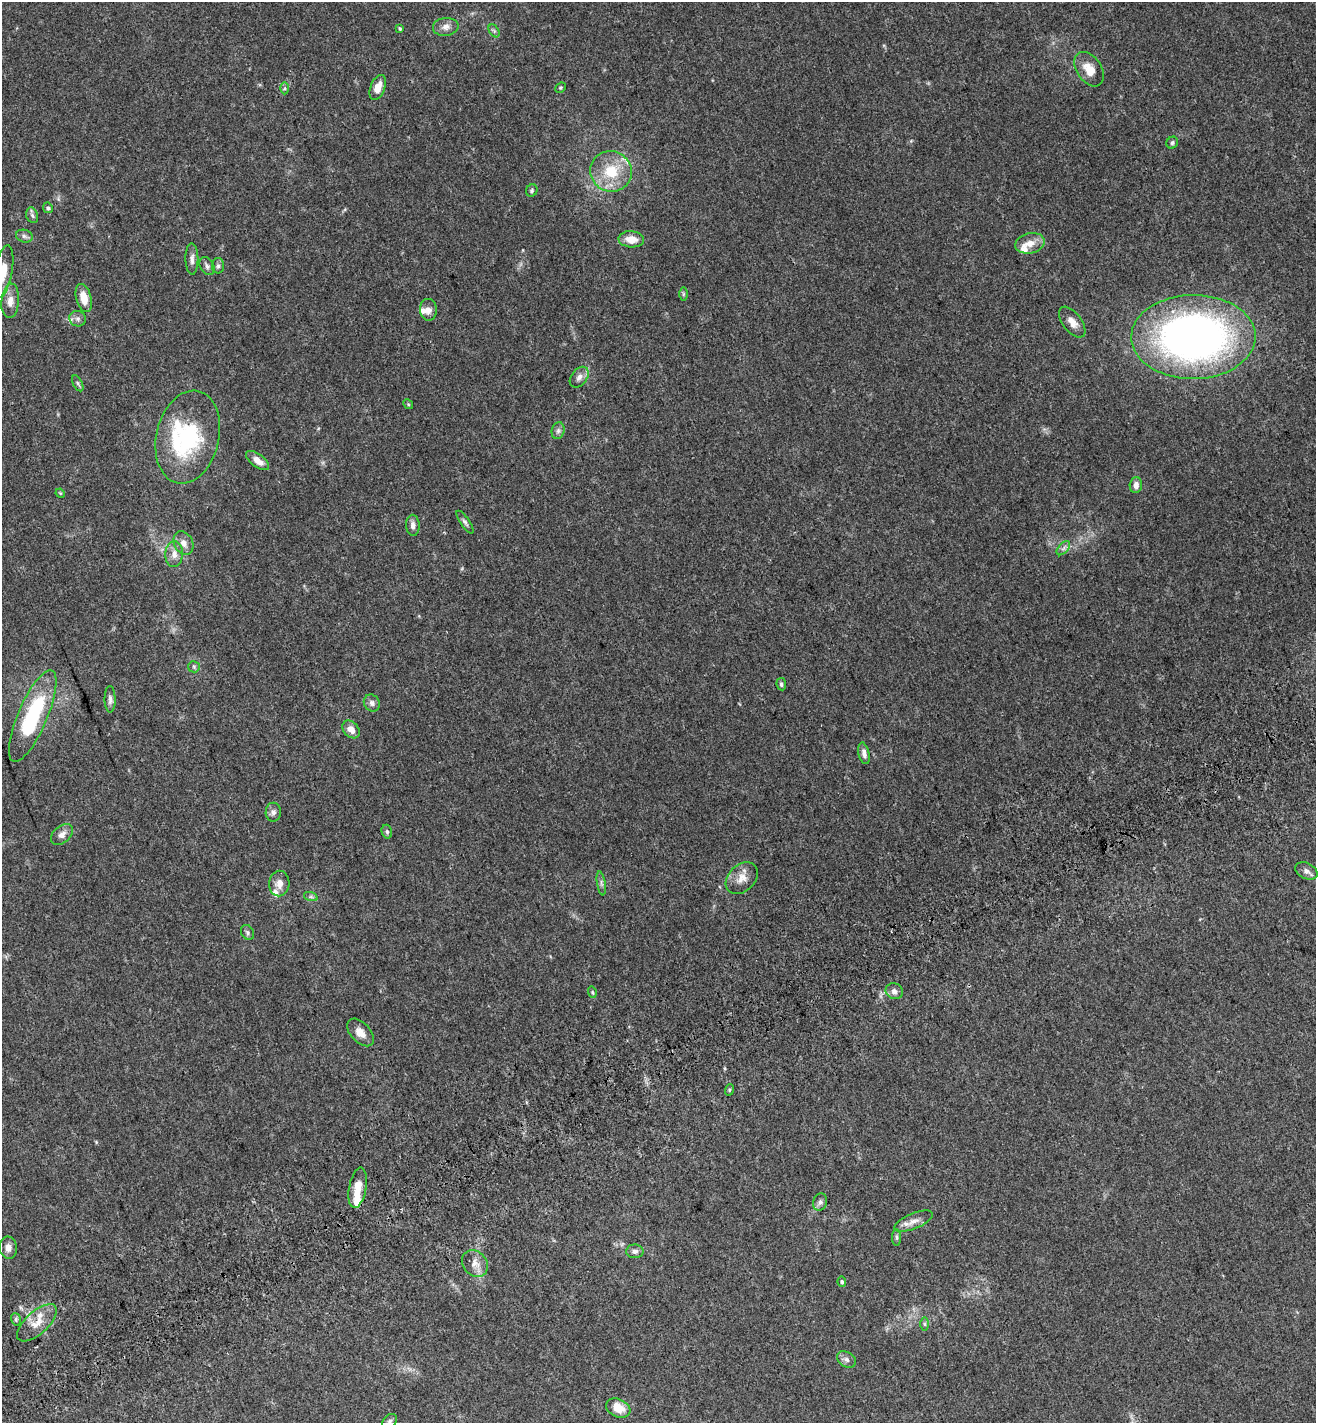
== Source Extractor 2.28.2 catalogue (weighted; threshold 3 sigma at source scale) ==
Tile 7 of 4 x 4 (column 3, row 2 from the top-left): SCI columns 2897-4210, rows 2933-4353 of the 5737 x 5870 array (HDU 1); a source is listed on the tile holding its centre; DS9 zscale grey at full resolution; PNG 1318 x 1425 px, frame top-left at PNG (2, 2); each listed source drawn as its Kron ellipse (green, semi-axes under 4 px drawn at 4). Shown black and unused: <1% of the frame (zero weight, under 3 of 5 exposures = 6% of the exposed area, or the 3 px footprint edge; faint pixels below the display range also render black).
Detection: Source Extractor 2.28.2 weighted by HDU 2 'WHT'; one run over the whole footprint, this tile lists its part. Background 0.0302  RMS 0.0027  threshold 0.0122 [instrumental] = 3 sigma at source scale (4.5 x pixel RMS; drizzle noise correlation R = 1.50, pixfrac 1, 0.0396/0.0396 arcsec/px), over >= 5 px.
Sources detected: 80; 2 inside a brighter object's white glare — neither listed nor drawn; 5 inside a brighter listed object's ellipse — not listed separately; the other 73 listed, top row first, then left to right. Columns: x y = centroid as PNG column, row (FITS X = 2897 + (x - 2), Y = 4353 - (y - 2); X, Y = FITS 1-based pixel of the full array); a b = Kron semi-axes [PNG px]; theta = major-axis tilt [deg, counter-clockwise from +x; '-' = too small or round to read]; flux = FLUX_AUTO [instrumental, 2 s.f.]
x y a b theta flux
446 27 13 9 7 1.5
400 28 4 3 - 0.31
494 31 7 4 -55 0.48
1089 69 19 12 -55 3.7
285 88 6 4 89 0.38
378 88 13 7 69 2.7
561 88 6 4 43 0.32
1172 143 6 5 - 0.52
611 171 21 20 - 9
532 190 6 5 - 0.47
48 208 5 4 - 0.47
32 215 8 5 -71 0.63
24 236 8 6 -16 0.73
631 239 13 8 -4 3.1
1030 243 15 10 13 2.7
192 259 15 6 -89 1.3
207 266 9 6 -61 0.88
218 266 8 6 -90 0.69
3 272 27 9 79 4.2
683 294 6 4 90 0.36
84 298 14 7 -75 3.5
10 301 17 9 85 2.4
428 310 11 8 -85 1.4
78 319 8 7 - 0.9
1072 322 18 9 -52 2.3
1193 337 62 42 1 140
579 377 12 8 52 1.4
78 383 9 4 -63 0.49
408 404 5 4 - 0.29
558 431 8 6 75 0.77
188 437 47 31 76 24
258 460 13 6 -37 2
1136 485 8 6 87 1.3
60 493 5 4 - 0.26
465 522 13 4 -55 0.7
413 525 10 7 -88 1.2
183 543 12 9 -60 1.6
1063 548 8 5 46 0.74
174 554 13 9 86 1.8
194 667 6 5 - 0.45
781 684 6 4 -82 0.56
110 699 13 5 -90 0.96
372 703 9 7 -57 1
33 716 49 14 67 23
351 729 10 7 -47 2.1
864 753 11 5 -78 1.1
273 812 9 7 90 1
387 832 7 5 -75 0.52
62 834 12 8 41 1.5
1306 871 12 7 -28 1.1
742 878 18 13 44 2.9
601 883 12 3 -80 0.67
279 884 13 10 87 2.1
311 897 7 4 -18 0.54
248 932 8 6 -57 0.59
894 991 9 8 - 1.2
592 992 6 4 -73 0.32
360 1032 16 10 -47 2.3
729 1090 6 3 71 0.29
358 1188 20 8 80 4
820 1202 9 7 73 0.82
913 1221 20 7 22 2.1
896 1237 8 4 -90 0.5
8 1248 11 9 -83 1.6
635 1251 8 7 - 0.89
475 1263 14 12 -52 2.2
842 1282 5 4 - 0.42
16 1319 6 5 - 0.48
37 1323 25 11 42 4
924 1324 6 4 -89 0.42
846 1359 10 7 -32 0.97
618 1408 13 9 -23 3.8
389 1421 9 6 43 0.61
Isophote crosses this tile's border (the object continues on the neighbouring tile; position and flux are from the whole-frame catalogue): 2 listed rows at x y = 3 272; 389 1421